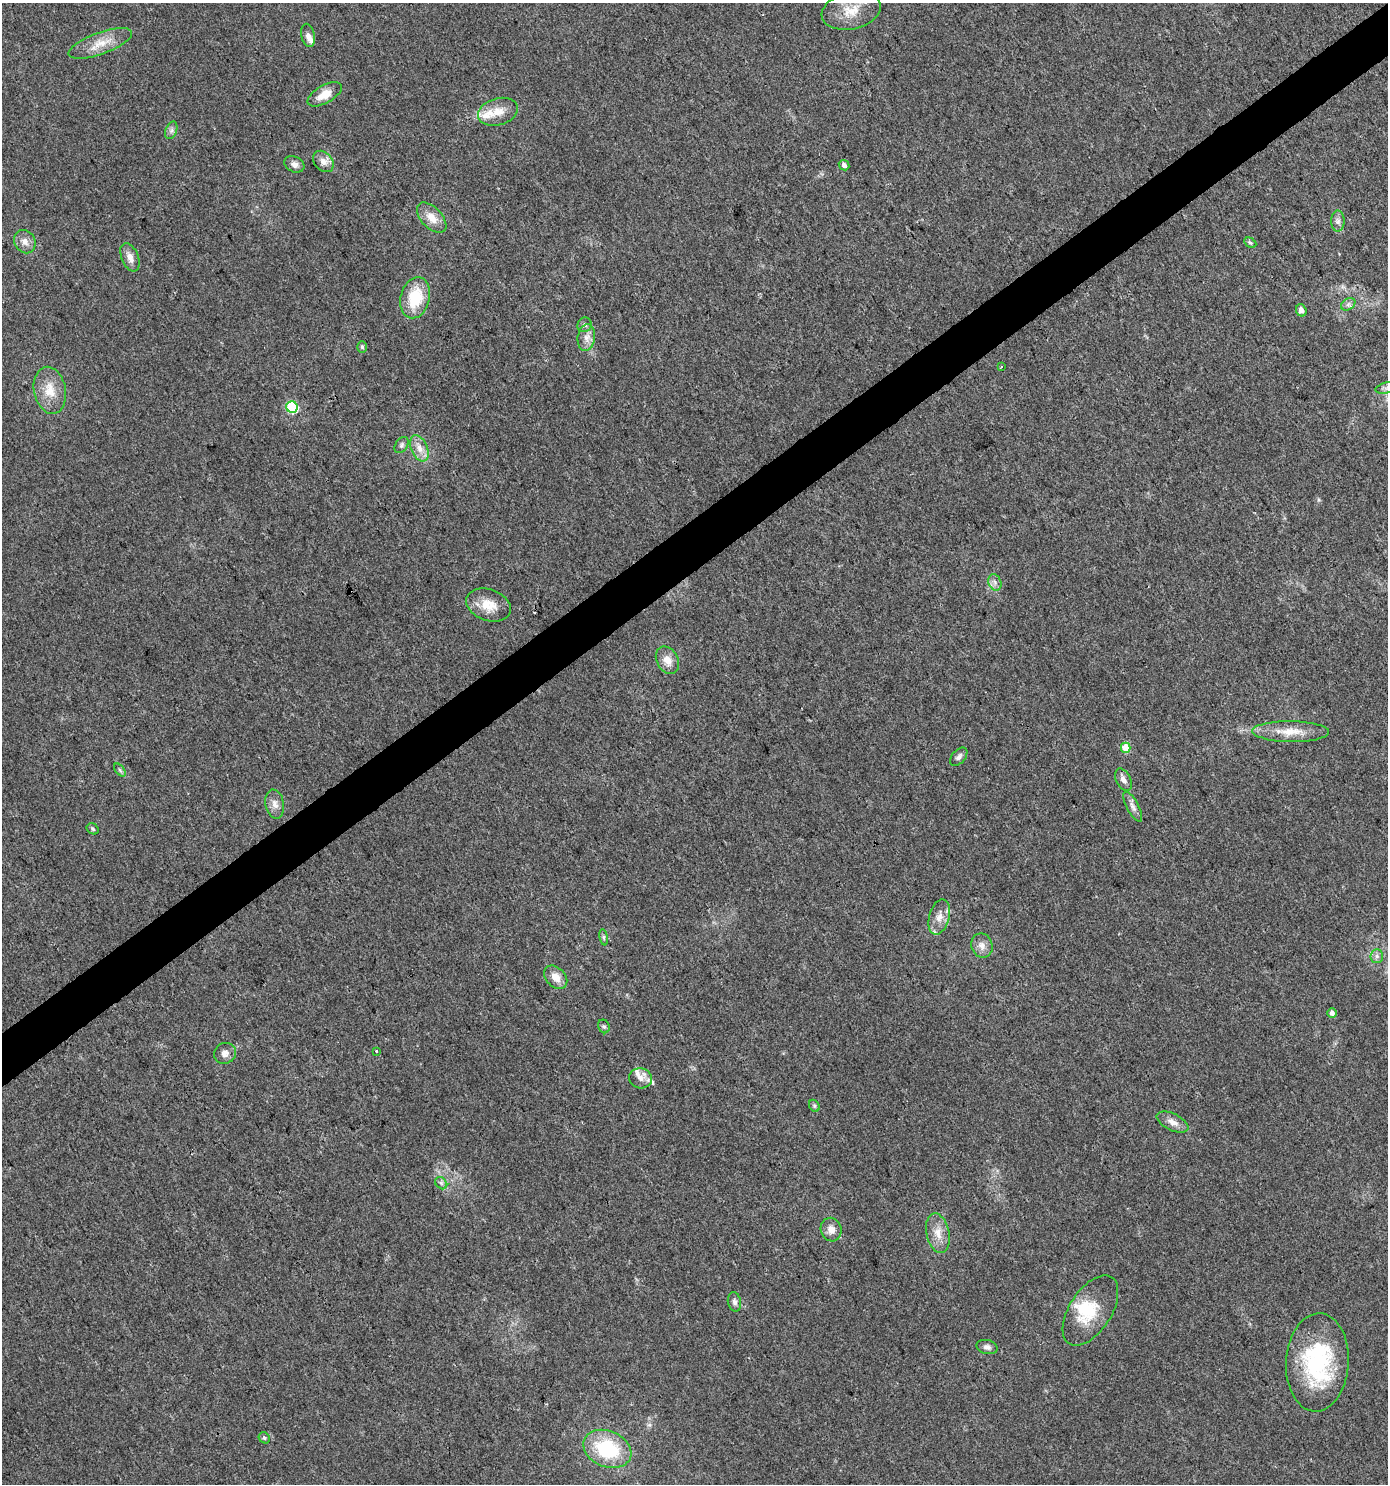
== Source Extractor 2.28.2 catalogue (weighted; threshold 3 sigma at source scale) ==
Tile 10 of 4 x 4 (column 2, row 3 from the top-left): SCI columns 1511-2896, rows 1487-2968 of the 5857 x 5932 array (HDU 1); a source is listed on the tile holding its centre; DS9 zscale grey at full resolution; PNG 1390 x 1486 px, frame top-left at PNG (2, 3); each listed source drawn as its Kron ellipse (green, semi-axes under 4 px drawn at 4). Shown black and unused: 4% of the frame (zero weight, under 3 of 4 exposures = <1% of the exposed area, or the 3 px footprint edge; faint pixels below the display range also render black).
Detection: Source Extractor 2.28.2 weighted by HDU 2 'WHT'; one run over the whole footprint, this tile lists its part. Background 0.0257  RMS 0.0035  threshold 0.0156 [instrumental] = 3 sigma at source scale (4.5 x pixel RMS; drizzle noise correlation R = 1.50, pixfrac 1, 0.0396/0.0396 arcsec/px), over >= 5 px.
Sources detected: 65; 1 inside a brighter object's white glare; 1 cosmic-ray / hot-pixel residue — neither listed nor drawn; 5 inside a brighter listed object's ellipse — not listed separately; the other 58 listed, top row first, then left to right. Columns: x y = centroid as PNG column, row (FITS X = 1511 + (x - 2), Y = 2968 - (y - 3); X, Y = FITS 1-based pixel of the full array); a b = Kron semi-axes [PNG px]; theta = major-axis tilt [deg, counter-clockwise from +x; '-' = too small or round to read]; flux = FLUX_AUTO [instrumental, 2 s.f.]
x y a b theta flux
851 11 30 18 13 8.9
308 35 12 6 -78 1.9
100 43 33 11 20 6.4
325 94 19 9 29 5.3
498 112 20 13 16 5.3
171 130 9 5 70 1.1
323 161 12 9 -47 2.5
294 164 10 7 -26 1.8
844 165 5 5 - 1.5
432 218 18 10 -47 4.6
1338 221 10 6 89 1.5
25 242 12 10 -58 2.6
1250 243 6 4 -29 0.59
130 257 15 8 -67 2.6
415 298 21 14 75 13
1348 304 8 5 30 1.1
1301 310 6 5 - 2.1
585 325 7 7 - 0.98
586 338 13 8 82 2.6
362 347 6 5 - 0.55
1001 367 3 2 - 0.31
1387 388 12 5 12 1.4
50 390 24 16 -79 7.3
292 407 6 5 - 32
401 445 9 6 54 0.89
419 448 14 8 -66 3.3
995 582 8 6 -70 1.3
488 605 23 15 -19 6.7
667 660 14 10 -62 3.8
1291 732 38 10 -1 7.4
1126 748 5 5 - 8.1
959 757 11 6 49 1.2
120 770 7 4 -53 0.63
1123 780 12 7 -61 1.9
275 804 14 9 -78 2.6
1133 807 16 6 -62 1.8
93 829 6 5 - 0.68
939 917 18 10 75 3.8
604 937 8 4 -82 0.74
982 945 12 10 -70 2.6
1377 956 7 6 - 1.2
556 977 13 9 -45 3.9
1332 1013 5 5 - 1.6
604 1026 7 5 -67 0.75
377 1051 3 3 - 1.2
225 1053 11 10 - 2
641 1078 11 10 - 2.3
814 1106 6 5 - 0.59
1173 1122 17 8 -26 2.8
441 1183 7 5 -45 0.82
831 1230 12 10 -71 2.7
938 1233 20 11 -77 4.6
734 1302 10 6 -76 1.3
1090 1311 39 21 57 14
987 1347 10 7 -14 1.4
1317 1362 49 31 87 38
264 1438 6 5 - 0.62
607 1449 25 18 -22 25
Isophote crosses this tile's border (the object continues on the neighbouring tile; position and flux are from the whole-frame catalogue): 1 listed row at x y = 1387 388